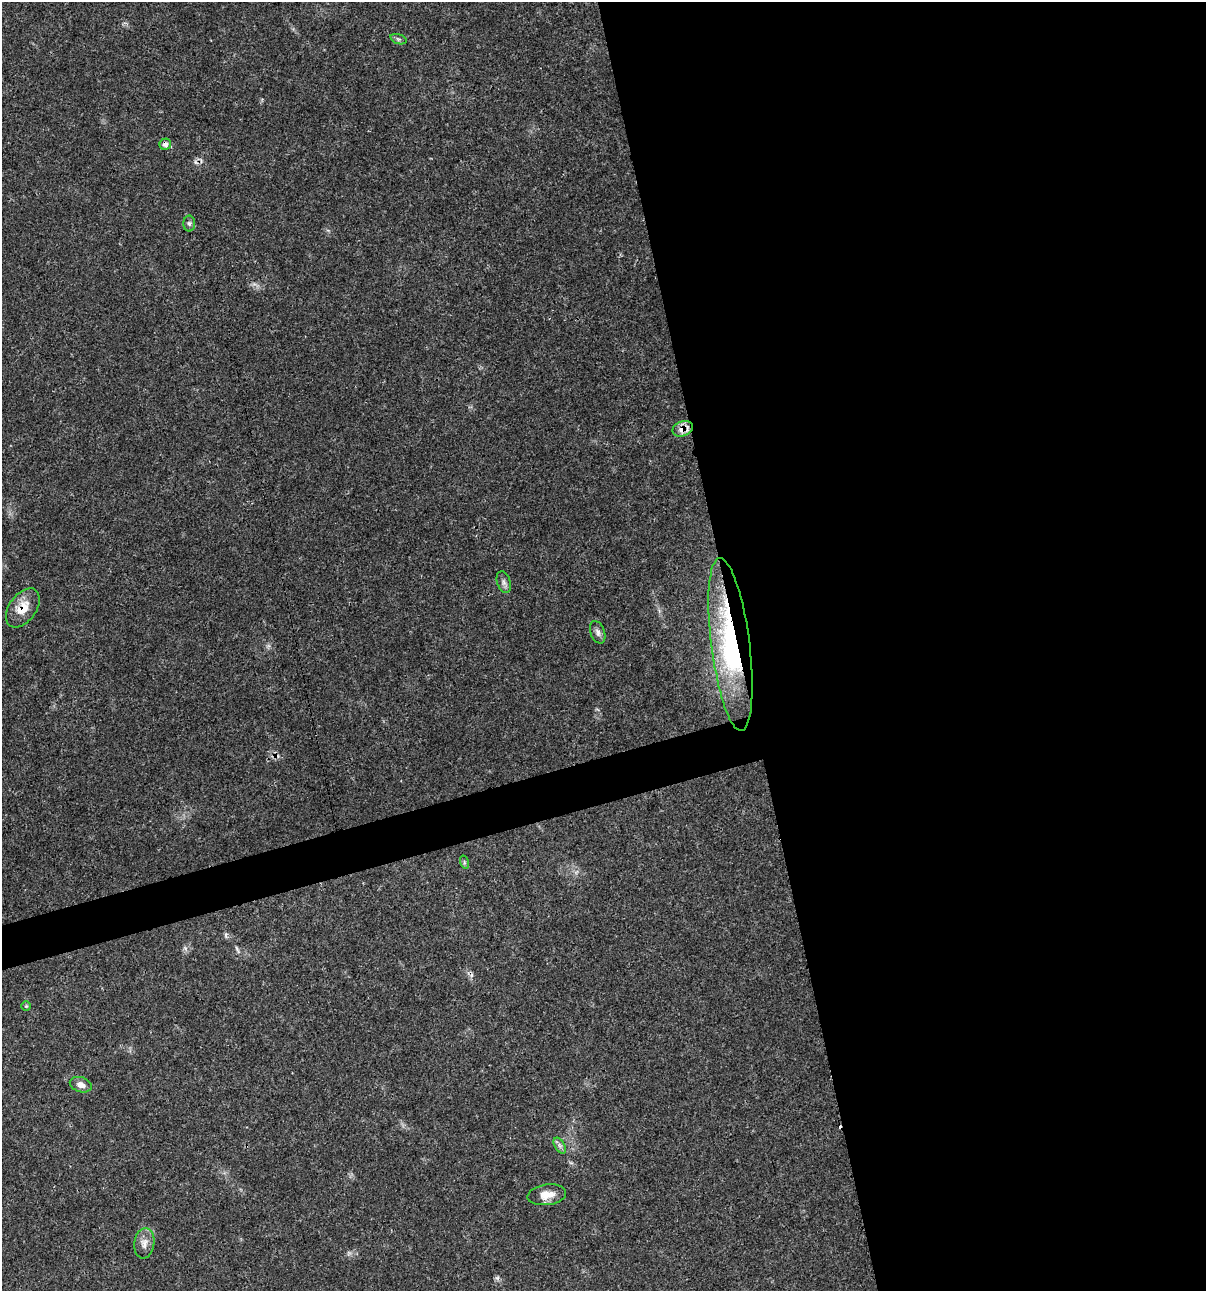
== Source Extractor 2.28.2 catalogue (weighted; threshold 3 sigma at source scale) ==
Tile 8 of 4 x 4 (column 4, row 2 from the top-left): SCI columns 3711-4914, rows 2583-3871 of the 4963 x 5162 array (HDU 1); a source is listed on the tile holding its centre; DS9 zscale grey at full resolution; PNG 1208 x 1293 px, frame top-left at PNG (2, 2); each listed source drawn as its Kron ellipse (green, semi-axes under 4 px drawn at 4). Shown black and unused: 41% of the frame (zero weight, under 3 of 4 exposures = <1% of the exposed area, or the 3 px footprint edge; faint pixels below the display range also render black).
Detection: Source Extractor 2.28.2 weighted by HDU 2 'WHT'; one run over the whole footprint, this tile lists its part. Background 0.0314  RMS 0.002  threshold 0.0091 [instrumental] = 3 sigma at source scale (4.5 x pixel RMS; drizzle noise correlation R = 1.50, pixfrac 1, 0.0396/0.0396 arcsec/px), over >= 5 px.
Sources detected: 16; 2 cosmic-ray / hot-pixel residue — neither listed nor drawn; the other 14 listed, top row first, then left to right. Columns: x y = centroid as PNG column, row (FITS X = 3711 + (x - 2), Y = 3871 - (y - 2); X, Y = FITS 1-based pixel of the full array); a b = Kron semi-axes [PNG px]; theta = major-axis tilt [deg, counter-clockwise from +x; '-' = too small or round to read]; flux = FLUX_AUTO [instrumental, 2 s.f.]
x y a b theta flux
398 39 8 4 -19 0.43
165 144 6 5 - 0.97
189 224 8 6 -90 0.54
683 429 10 7 23 2.4
504 582 11 6 -72 0.76
23 608 22 13 54 3.7
598 632 12 7 -69 0.84
730 644 87 19 -83 31
464 862 7 4 -73 0.35
26 1006 5 5 - 0.23
81 1085 11 7 -19 1.4
560 1146 9 5 -59 0.64
547 1195 19 10 8 2.5
144 1243 15 10 82 1.6
Overlapping masked pixels (flux is a lower limit): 4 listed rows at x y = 165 144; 683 429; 23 608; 730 644